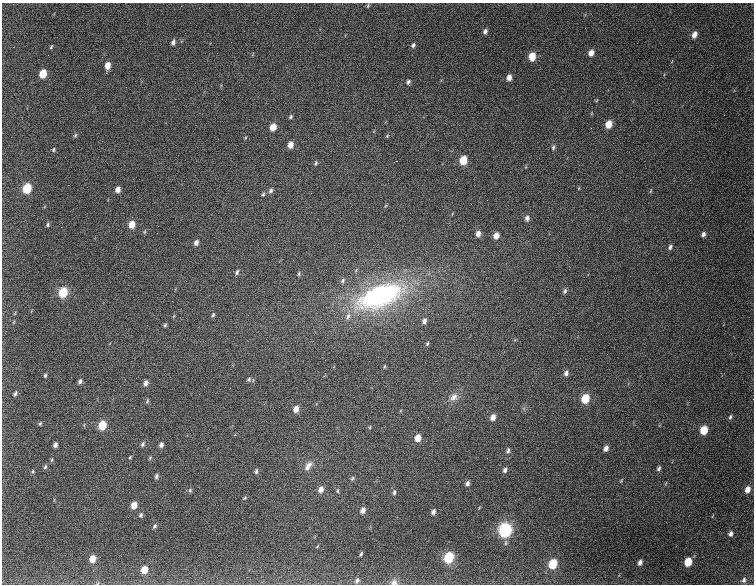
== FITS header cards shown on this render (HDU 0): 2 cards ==
NAXIS1  =                  752
NAXIS2  =                  582

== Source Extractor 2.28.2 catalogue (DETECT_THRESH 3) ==
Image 752 x 582 px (HDU 0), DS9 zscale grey, 1 PNG px = 1 image px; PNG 756 x 586 px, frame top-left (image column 1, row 582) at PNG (2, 3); no overlay
Background 3000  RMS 69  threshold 206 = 3 sigma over >= 5 px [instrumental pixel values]
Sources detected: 114; all 114 listed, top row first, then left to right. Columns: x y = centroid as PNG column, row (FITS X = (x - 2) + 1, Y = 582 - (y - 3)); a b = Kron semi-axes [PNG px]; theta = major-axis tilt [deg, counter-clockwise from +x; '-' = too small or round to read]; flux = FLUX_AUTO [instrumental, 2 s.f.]
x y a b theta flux
181 6 2 2 - 45000
368 6 7 3 82 4700
485 31 5 4 - 12000
694 35 6 4 66 28000
173 42 6 4 66 14000
413 45 5 4 - 10000
51 47 5 3 - 4900
591 53 6 5 - 29000
532 56 7 6 - 66000
107 65 6 5 - 37000
43 74 6 5 - 79000
509 77 6 4 75 28000
408 82 6 4 65 9900
596 100 5 3 - 4000
724 115 2 2 - 2500
290 117 5 4 - 6900
609 124 6 5 - 63000
273 127 6 5 - 48000
591 128 2 2 - 3000
75 135 6 4 67 6400
387 136 5 4 - 4700
290 145 6 5 - 33000
553 148 7 5 87 9700
53 150 5 4 - 6600
463 160 6 5 - 96000
396 161 2 2 - 3000
316 163 7 4 60 7400
27 188 7 5 67 160000
579 188 5 3 - 3600
118 190 5 4 - 22000
271 190 7 5 64 12000
650 191 6 4 87 5000
311 193 2 2 - 22000
263 194 6 4 65 6700
487 200 2 2 - 2400
527 218 7 5 81 17000
132 224 7 5 74 48000
47 225 5 4 - 7300
157 233 3 2 - 3600
478 234 7 5 76 25000
703 234 6 4 61 14000
496 236 7 5 68 33000
196 243 6 5 - 19000
670 247 6 4 70 12000
237 272 7 5 73 10000
299 274 6 4 87 6800
343 280 8 5 61 10000
565 291 7 5 70 11000
63 292 8 6 72 130000
380 295 61 27 21 930000
213 315 5 4 - 7000
348 316 11 6 65 23000
424 321 7 6 - 18000
165 325 5 5 - 6900
427 344 6 4 63 6200
384 367 5 3 - 4700
566 373 7 5 75 17000
45 375 5 4 - 6600
249 379 6 5 - 8500
80 381 6 4 64 12000
146 383 6 5 - 17000
15 394 7 4 65 9800
454 397 13 10 44 33000
585 399 7 6 - 120000
147 401 5 4 - 6300
296 409 7 5 70 33000
493 417 6 5 - 27000
730 417 6 4 74 8500
432 422 2 2 - 2000
40 423 5 4 - 5700
102 425 7 5 69 100000
370 427 5 3 - 4100
704 430 6 5 - 97000
418 438 6 5 - 45000
143 444 7 5 65 9900
55 445 5 4 - 14000
161 445 5 4 - 14000
606 448 6 5 - 19000
508 450 6 4 67 11000
150 458 5 4 - 4900
487 458 2 2 - 4900
308 466 13 7 54 30000
45 467 6 4 72 7600
659 468 6 4 59 11000
505 470 6 4 70 13000
256 471 6 4 82 8500
156 476 6 4 72 9600
352 478 6 4 50 7100
621 481 6 3 56 4400
467 483 5 4 - 13000
321 489 7 5 67 28000
747 489 7 5 68 31000
190 490 6 5 - 7400
337 491 7 4 89 5900
394 492 7 4 82 9000
245 498 6 4 28 5000
134 505 6 5 - 40000
363 510 6 5 - 21000
433 512 5 4 - 15000
141 515 6 4 70 9600
154 526 6 4 52 8200
505 530 8 6 70 600000
730 533 5 4 - 16000
361 554 4 3 - 6900
449 557 7 6 - 250000
92 559 6 5 - 48000
640 562 6 4 66 18000
688 562 6 5 - 100000
553 564 7 5 68 150000
144 570 6 5 - 56000
744 580 7 5 71 11000
357 581 8 6 66 14000
394 582 9 8 - 21000
98 583 6 3 70 4400
At the frame edge (FLAGS 8, measured only in part): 2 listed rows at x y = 394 582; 98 583